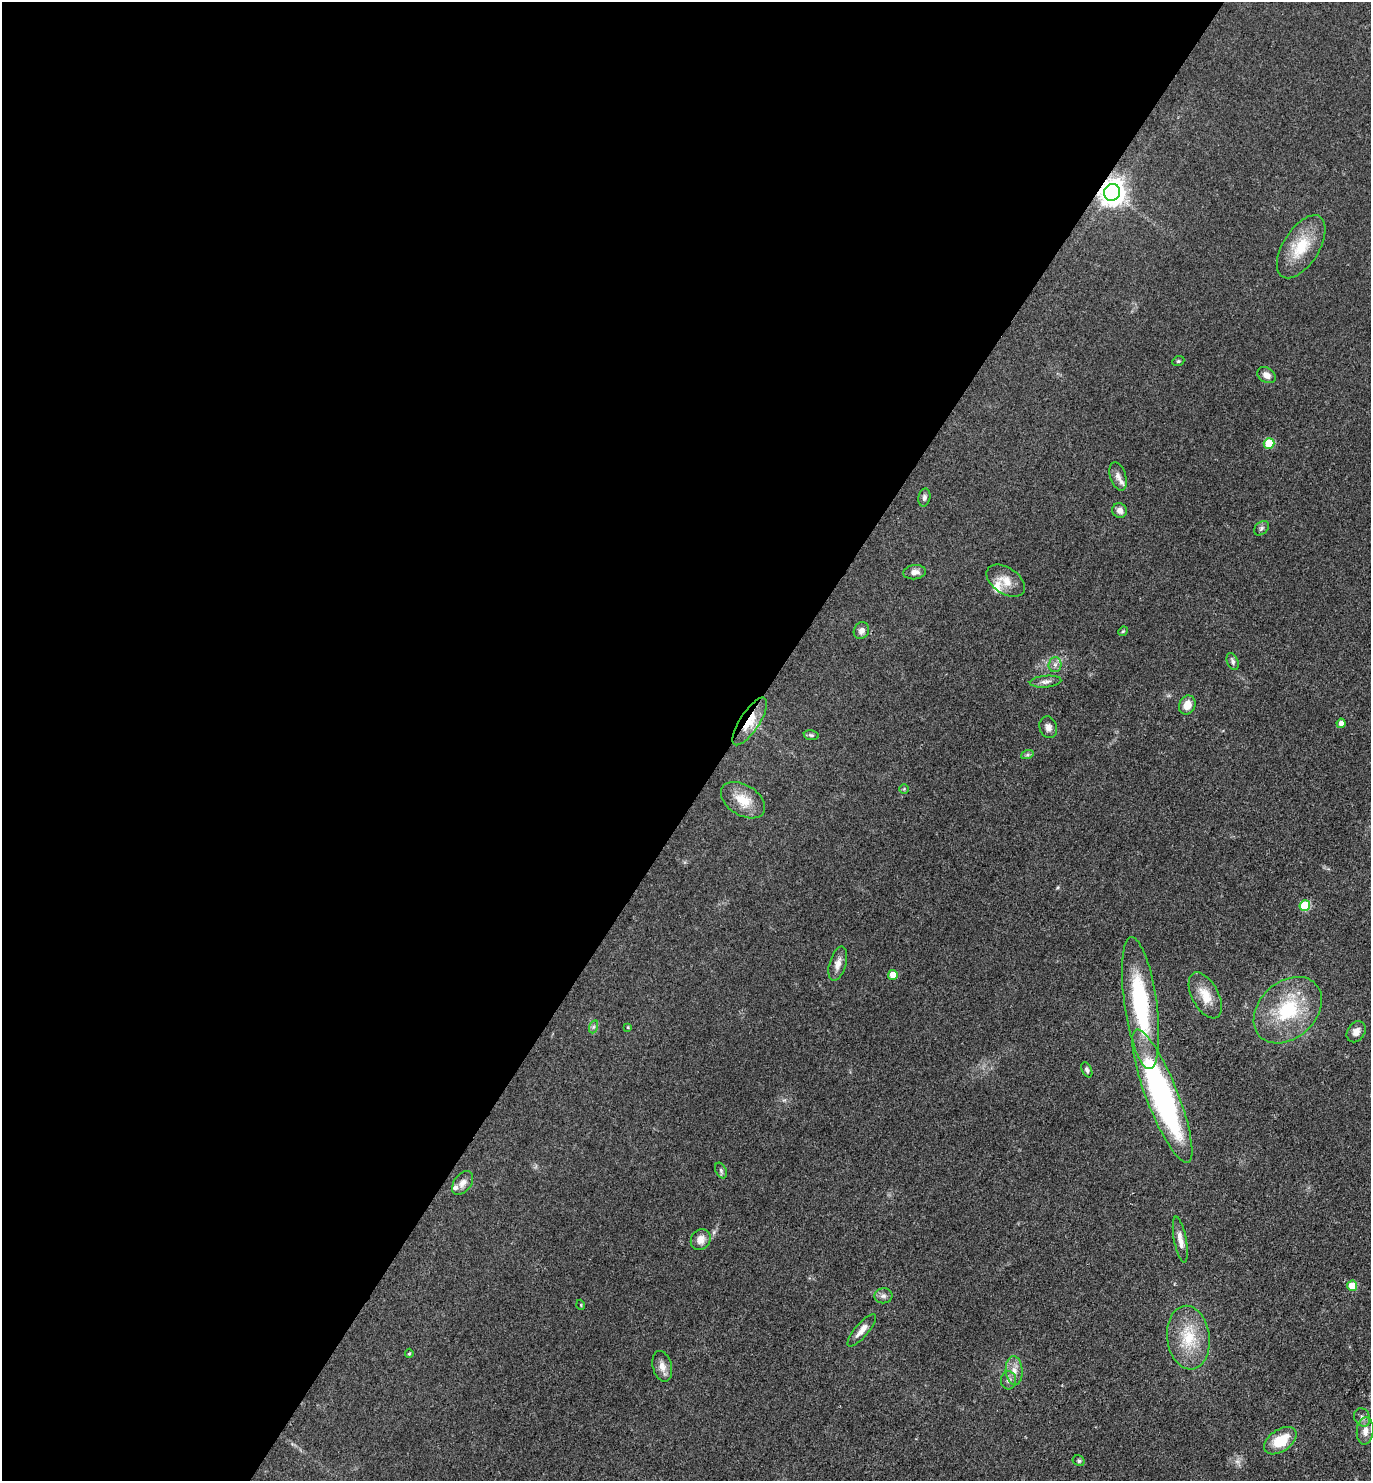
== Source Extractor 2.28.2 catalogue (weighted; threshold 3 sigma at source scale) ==
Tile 5 of 4 x 4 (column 1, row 2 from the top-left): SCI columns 294-1662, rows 2959-4437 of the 5922 x 5917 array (HDU 1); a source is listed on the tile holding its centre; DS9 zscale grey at full resolution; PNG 1373 x 1483 px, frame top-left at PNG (2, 2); each listed source drawn as its Kron ellipse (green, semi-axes under 4 px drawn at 4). Shown black and unused: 54% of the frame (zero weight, under 3 of 4 exposures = <1% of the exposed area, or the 3 px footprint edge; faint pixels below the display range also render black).
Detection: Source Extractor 2.28.2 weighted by HDU 2 'WHT'; one run over the whole footprint, this tile lists its part. Background 0.071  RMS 0.0061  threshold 0.0277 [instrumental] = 3 sigma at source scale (4.5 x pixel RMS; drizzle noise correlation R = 1.50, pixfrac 1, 0.05/0.05 arcsec/px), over >= 5 px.
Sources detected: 55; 3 inside a brighter listed object's ellipse — not listed separately; the other 52 listed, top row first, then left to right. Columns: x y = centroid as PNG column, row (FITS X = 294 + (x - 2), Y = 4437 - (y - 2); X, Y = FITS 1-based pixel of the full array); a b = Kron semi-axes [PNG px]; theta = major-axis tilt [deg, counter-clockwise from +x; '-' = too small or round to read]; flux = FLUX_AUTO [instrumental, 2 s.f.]
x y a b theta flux
1112 192 8 8 - 630
1301 247 35 18 58 21
1178 361 6 4 21 0.85
1266 375 10 7 -32 3.9
1269 443 5 5 - 21
1118 476 14 7 -72 3.5
924 498 9 6 78 1.9
1120 510 8 7 - 3.3
1261 528 8 6 41 1.4
914 572 11 7 6 3.3
1006 581 21 13 -34 8.6
861 631 9 7 61 2.6
1123 631 5 4 - 0.71
1233 662 9 5 -68 1.8
1055 665 7 6 - 2.3
1046 682 16 6 5 2.8
1187 705 10 8 66 7.2
750 721 28 9 57 16
1341 723 4 4 - 2.9
1048 727 11 8 -74 3.2
811 735 7 5 -10 1.2
1027 755 6 4 19 1.1
904 789 4 4 - 0.63
743 800 24 15 -32 13
1305 906 5 5 - 30
838 964 18 8 73 4.6
893 975 5 5 - 7.2
1205 995 25 13 -62 11
1141 1003 66 16 -82 67
1288 1010 38 28 43 41
593 1027 6 4 71 1.1
628 1027 4 3 - 0.65
1356 1032 11 8 56 3.7
1087 1070 8 5 -64 1.3
1162 1096 71 16 -69 170
721 1170 8 5 -64 1.3
463 1183 13 8 52 3.8
701 1240 11 9 58 5
1180 1240 23 6 -79 5
1352 1286 5 5 - 11
883 1296 9 7 6 2.4
581 1305 5 3 - 0.5
862 1330 21 6 50 5.2
1188 1338 32 21 -83 24
409 1353 5 4 - 0.74
662 1366 16 9 -75 4.9
1014 1371 14 8 -85 5.1
1008 1380 9 7 -89 2.5
1362 1417 9 7 -64 2.2
1365 1431 13 8 84 5.1
1280 1441 18 10 35 17
1079 1461 6 5 - 1
Overlapping masked pixels (flux is a lower limit): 3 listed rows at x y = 1112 192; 750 721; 1141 1003
Isophote crosses this tile's border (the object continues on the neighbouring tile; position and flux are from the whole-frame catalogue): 1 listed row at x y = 1365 1431